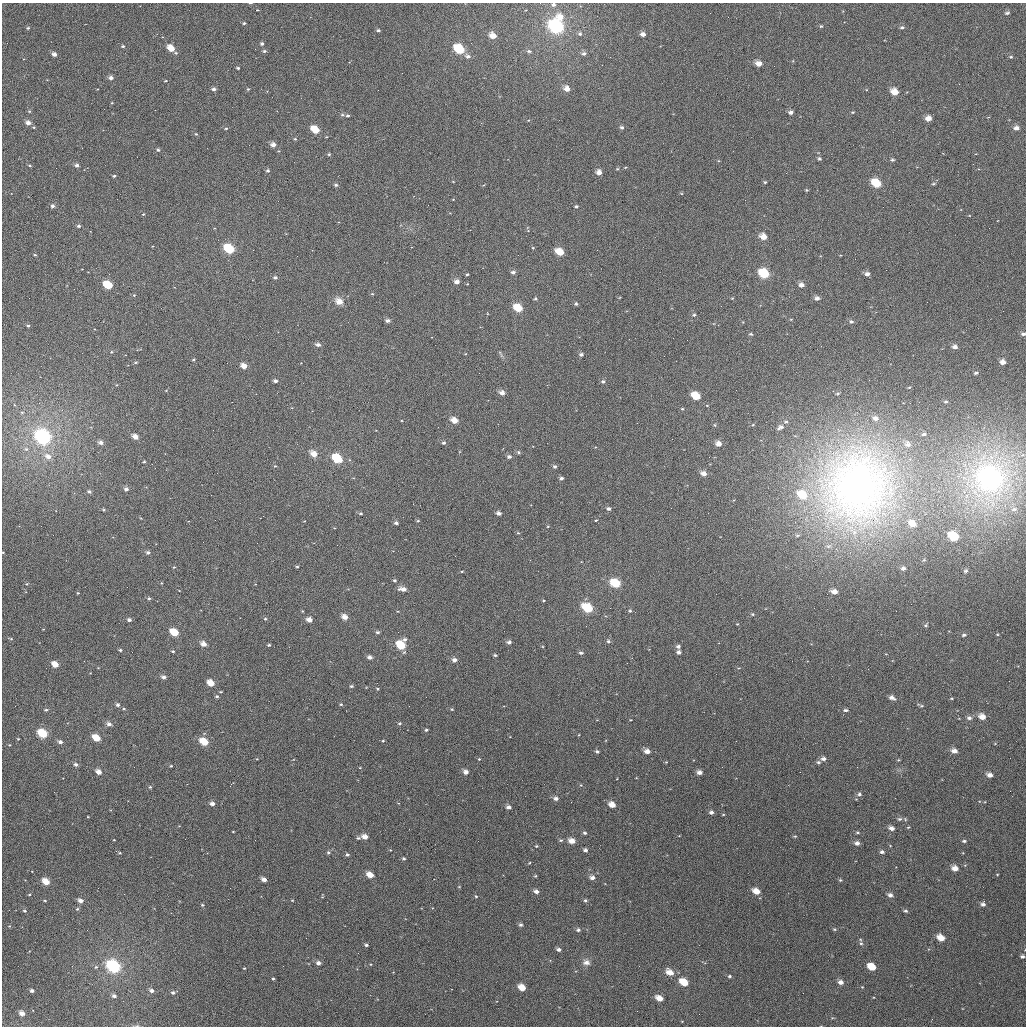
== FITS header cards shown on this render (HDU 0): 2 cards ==
NAXIS1  =                 1024
NAXIS2  =                 1024

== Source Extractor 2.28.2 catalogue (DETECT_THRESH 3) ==
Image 1024 x 1024 px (HDU 0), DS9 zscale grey, 1 PNG px = 1 image px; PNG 1028 x 1028 px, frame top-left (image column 1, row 1024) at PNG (2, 3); no overlay
Background 1650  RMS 47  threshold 142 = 3 sigma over >= 5 px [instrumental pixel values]
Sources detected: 333; all 333 listed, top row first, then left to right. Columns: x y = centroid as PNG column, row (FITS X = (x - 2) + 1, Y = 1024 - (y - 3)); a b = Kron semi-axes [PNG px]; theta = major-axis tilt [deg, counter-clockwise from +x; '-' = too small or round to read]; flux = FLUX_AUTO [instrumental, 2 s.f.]
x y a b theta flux
250 3 5 2 - 3.0e+03
553 5 6 5 - 8.5e+03
257 10 3 2 - 1.9e+03
1007 13 6 4 13 6.3e+03
560 17 9 7 -24 3.7e+04
244 23 4 4 - 4.4e+03
556 26 8 7 - 6.6e+05
821 26 4 4 - 4.0e+03
902 27 5 4 - 6.3e+03
28 28 4 3 - 4.7e+03
378 30 4 4 - 5.2e+03
580 34 6 5 - 6.1e+03
643 34 5 4 - 1.5e+04
493 36 6 5 - 3.5e+04
262 44 4 4 - 6.7e+03
123 46 4 3 - 5.0e+03
171 48 6 4 -40 5.2e+04
459 49 7 5 -36 1.8e+05
264 51 5 4 - 6.1e+03
529 51 5 4 - 6.1e+03
176 53 5 4 - 4.6e+03
54 54 4 4 - 1.5e+04
584 54 6 5 - 8.8e+03
468 56 7 5 -25 1.1e+04
1011 57 4 3 - 3.7e+03
759 64 5 4 - 2.5e+04
238 68 3 3 - 4.8e+03
111 78 5 4 - 1.3e+04
165 81 3 3 - 2.8e+03
214 89 4 4 - 8.6e+03
248 89 4 4 - 3.7e+03
567 89 6 5 - 2.4e+04
894 92 6 5 - 4.4e+04
112 103 3 3 - 2.4e+03
29 111 4 4 - 3.6e+03
791 112 5 4 - 9.7e+03
853 112 4 3 - 3.0e+03
342 115 6 4 -19 5.2e+03
348 116 4 3 - 5.1e+03
928 118 5 5 - 2.4e+04
28 123 5 5 - 1.7e+04
622 127 5 4 - 7.2e+03
226 128 4 4 - 3.9e+03
1016 128 6 5 - 1.5e+04
315 130 6 5 - 7.9e+04
196 134 4 4 - 3.6e+03
295 139 4 4 - 3.5e+03
273 145 5 4 - 1.9e+04
158 150 4 4 - 6.5e+03
329 154 4 4 - 4.0e+03
819 159 4 4 - 5.4e+03
892 160 5 4 - 5.1e+03
77 165 5 4 - 9.6e+03
30 166 4 3 - 3.9e+03
617 169 4 3 - 3.1e+03
268 171 5 4 - 6.2e+03
599 172 5 5 - 2.0e+04
114 176 3 2 - 5.2e+03
765 182 4 4 - 3.6e+03
876 183 7 5 -31 1.0e+05
933 184 6 4 2 4.3e+03
336 185 4 4 - 6.7e+03
806 190 4 3 - 3.6e+03
428 205 2 2 - 2.0e+03
52 206 5 4 - 8.7e+03
576 206 4 4 - 5.1e+03
143 214 4 3 - 3.0e+03
79 226 4 3 - 6.9e+03
763 237 6 5 - 3.3e+04
533 248 4 3 - 3.2e+03
229 249 7 5 -33 2.1e+05
560 252 6 5 - 6.1e+04
35 255 4 3 - 3.6e+03
513 272 5 4 - 9.4e+03
764 273 7 6 - 1.4e+05
467 274 3 3 - 3.4e+03
867 274 5 4 - 1.2e+04
275 277 5 4 - 7.2e+03
457 282 5 4 - 1.7e+04
108 285 6 5 - 1.4e+05
801 285 5 5 - 1.5e+04
372 294 5 3 - 2.9e+03
134 295 4 4 - 3.4e+03
732 298 3 3 - 2.6e+03
817 298 5 5 - 1.1e+04
535 299 5 4 - 4.2e+03
339 301 10 8 -30 2.5e+04
576 304 4 4 - 5.9e+03
518 308 6 5 - 7.9e+04
694 315 5 4 - 4.8e+03
791 319 5 3 - 2.3e+03
388 321 5 4 - 1.0e+04
851 322 6 5 - 7.7e+03
28 326 4 4 - 5.2e+03
751 334 5 4 - 4.3e+03
1023 334 5 4 - 8.5e+03
687 340 2 2 - 2.2e+03
318 345 5 4 - 1.2e+04
955 347 5 5 - 1.3e+04
111 352 4 4 - 3.3e+03
501 354 14 3 -62 6.4e+03
581 354 5 4 - 8.6e+03
194 360 4 3 - 3.5e+03
136 362 5 4 - 3.8e+03
1003 362 5 4 - 2.0e+04
244 366 5 4 - 2.9e+04
976 373 4 3 - 4.9e+03
275 381 4 3 - 8.8e+03
603 381 5 5 - 6.4e+03
117 385 4 4 - 3.0e+03
909 387 4 2 - 2.3e+03
502 393 6 5 - 1.8e+04
838 393 5 4 - 4.4e+03
696 396 6 5 - 9.1e+04
946 402 5 3 - 3.7e+03
682 409 4 4 - 3.0e+03
22 412 5 3 - 3.1e+03
875 418 7 6 - 1.4e+04
454 420 6 5 - 3.5e+04
786 422 7 6 - 8.5e+03
715 425 5 4 - 3.7e+03
753 425 4 3 - 3.1e+03
780 427 11 6 27 1.4e+04
924 434 5 4 - 6.4e+03
43 437 8 6 -35 8.8e+05
135 437 5 4 - 2.6e+04
101 443 5 5 - 1.4e+04
444 443 4 4 - 6.6e+03
718 444 6 5 - 2.2e+04
908 444 9 8 - 1.8e+04
26 449 5 5 - 5.6e+03
519 452 6 5 - 5.4e+03
314 454 6 5 - 3.6e+04
48 456 7 6 - 2.0e+04
509 457 5 4 - 9.0e+03
337 459 6 5 - 2.0e+05
144 462 4 4 - 3.9e+03
275 466 5 4 - 3.6e+03
555 466 5 5 - 7.0e+03
860 472 76 63 86 1.3e+06
703 473 6 5 - 2.0e+04
561 478 5 4 - 7.4e+03
990 478 15 14 - 2.4e+06
857 487 30 25 -12 3.5e+06
126 489 5 5 - 1.1e+04
89 492 6 5 - 7.6e+03
802 495 10 7 -31 9.7e+04
608 509 5 4 - 8.2e+03
1014 509 10 6 7 1.6e+04
104 510 4 4 - 4.1e+03
499 513 4 4 - 1.1e+04
361 514 4 4 - 4.3e+03
596 520 3 2 - 2.8e+03
418 521 5 4 - 3.7e+03
396 523 4 4 - 8.1e+03
912 524 8 6 -30 3.7e+04
548 526 4 3 - 2.5e+03
518 533 5 4 - 3.3e+03
953 536 7 5 -29 1.6e+05
828 546 8 6 15 1.1e+04
3 552 3 3 - 2.4e+03
148 552 5 4 - 8.9e+03
924 560 4 4 - 2.8e+03
297 566 5 3 - 3.5e+03
174 567 4 3 - 3.4e+03
903 568 4 4 - 9.3e+03
462 571 4 2 - 2.7e+03
965 571 5 4 - 5.2e+03
394 580 5 4 - 4.7e+03
161 583 4 2 - 2.5e+03
615 583 7 5 -28 1.0e+05
27 584 5 4 - 4.5e+03
403 589 8 4 -7 2.1e+04
834 592 6 4 -10 2.2e+04
78 593 3 3 - 2.9e+03
149 598 5 4 - 4.6e+03
543 600 4 3 - 3.0e+03
588 608 7 5 -30 1.5e+05
302 611 4 3 - 2.4e+03
630 611 5 4 - 4.7e+03
752 614 5 4 - 4.2e+03
345 617 5 4 - 2.3e+04
265 619 4 4 - 3.9e+03
129 620 4 4 - 9.3e+03
309 620 5 4 - 2.2e+04
737 624 3 3 - 2.2e+03
926 625 7 5 35 5.3e+03
377 632 5 4 - 6.1e+03
174 633 6 4 -34 1.1e+05
997 634 4 3 - 2.9e+03
964 635 5 4 - 6.3e+03
11 639 4 4 - 3.3e+03
405 639 6 5 - 7.6e+03
608 641 5 5 - 6.3e+03
509 642 5 4 - 9.5e+03
204 644 5 4 - 2.4e+04
269 645 3 3 - 4.5e+03
401 645 6 5 - 1.1e+05
678 646 5 5 - 8.7e+03
120 650 4 3 - 5.1e+03
173 651 3 3 - 4.0e+03
679 652 4 4 - 9.5e+03
581 653 6 4 -1 6.3e+03
495 655 4 3 - 5.0e+03
370 657 5 4 - 1.2e+04
454 660 5 5 - 1.4e+04
55 664 5 4 - 4.9e+04
164 677 5 4 - 1.1e+04
211 683 5 4 - 4.7e+04
351 686 5 3 - 5.1e+03
377 689 5 4 - 3.4e+03
221 692 3 2 - 2.8e+03
217 696 4 3 - 5.1e+03
892 698 7 4 -25 1.4e+04
952 698 4 3 - 2.7e+03
341 704 5 4 - 4.3e+03
118 705 5 4 - 8.3e+03
921 706 9 4 -25 5.3e+03
452 709 4 3 - 3.8e+03
46 710 5 4 - 5.0e+03
846 710 6 4 0 6.5e+03
982 717 6 5 - 3.1e+04
969 718 7 5 -12 9.3e+03
400 723 5 4 - 4.6e+03
109 724 5 4 - 1.4e+04
426 730 4 3 - 4.6e+03
43 734 6 5 - 1.5e+05
96 738 6 4 -30 7.3e+04
18 739 3 3 - 2.4e+03
383 741 4 3 - 3.2e+03
60 742 5 4 - 1.2e+04
204 742 6 5 - 9.0e+04
9 745 3 3 - 2.6e+03
597 751 4 4 - 5.6e+03
647 751 5 4 - 2.0e+04
954 751 6 4 -15 2.0e+04
257 759 3 2 - 1.9e+03
479 759 4 4 - 3.0e+03
823 759 6 5 - 1.1e+04
898 760 5 4 - 3.1e+03
666 762 3 3 - 2.5e+03
818 762 6 4 -13 5.9e+03
76 764 5 5 - 8.8e+03
171 766 3 3 - 3.5e+03
360 768 4 2 - 2.1e+03
99 772 5 4 - 2.4e+04
466 772 5 4 - 1.8e+04
699 772 5 4 - 1.5e+04
990 775 5 4 - 1.7e+04
581 785 5 4 - 3.2e+03
150 787 4 4 - 4.3e+03
1010 791 2 2 - 3.6e+03
859 794 5 5 - 7.4e+03
556 798 5 4 - 1.2e+04
212 804 5 4 - 1.4e+04
612 805 5 4 - 3.4e+04
508 807 4 4 - 1.3e+04
711 812 5 4 - 9.3e+03
723 814 4 3 - 2.6e+03
88 817 3 2 - 2.2e+03
899 819 7 5 13 7.3e+03
908 827 5 4 - 3.4e+03
891 828 6 5 - 1.4e+04
233 831 3 2 - 2.1e+03
857 832 6 4 -1 4.3e+03
585 833 4 3 - 6.1e+03
795 836 4 4 - 3.4e+03
365 837 5 4 - 2.6e+04
358 838 5 4 - 5.2e+03
114 840 3 2 - 2.1e+03
561 840 5 4 - 5.0e+03
572 841 6 4 -15 2.8e+04
964 841 5 3 - 5.9e+03
857 843 6 5 - 1.3e+04
536 846 4 3 - 3.3e+03
585 850 4 4 - 8.3e+03
328 852 5 4 - 4.7e+03
882 852 5 4 - 7.8e+03
120 853 3 3 - 3.3e+03
347 855 5 4 - 6.1e+03
404 859 4 4 - 4.9e+03
955 868 6 5 - 2.8e+04
997 874 3 2 - 2.0e+03
370 875 5 4 - 3.7e+04
535 876 4 3 - 3.6e+03
592 878 6 5 - 1.4e+04
264 879 5 4 - 1.8e+04
840 880 4 4 - 4.1e+03
46 882 5 4 - 5.7e+04
230 888 2 2 - 3.2e+03
536 891 6 4 -18 1.3e+04
756 891 6 5 - 3.6e+04
29 894 3 2 - 2.7e+03
890 895 5 5 - 1.3e+04
476 896 4 3 - 3.4e+03
292 900 3 3 - 2.5e+03
585 900 5 4 - 5.3e+03
45 901 4 3 - 2.9e+03
81 901 5 4 - 1.6e+04
983 904 5 5 - 1.0e+04
202 905 4 4 - 4.5e+03
77 909 4 4 - 4.7e+03
25 911 5 4 - 5.2e+03
905 911 5 4 - 5.4e+03
521 925 5 5 - 7.2e+03
9 926 4 4 - 3.2e+03
834 929 4 3 - 4.3e+03
578 930 5 4 - 6.9e+03
941 938 6 5 - 4.4e+04
861 943 5 5 - 5.6e+03
366 945 4 3 - 6.0e+03
559 949 4 4 - 9.6e+03
1022 956 5 4 - 7.4e+03
586 962 10 8 -11 1.6e+04
318 963 5 4 - 1.3e+04
113 966 7 6 - 6.2e+05
96 967 5 5 - 5.3e+03
872 967 6 5 - 7.6e+04
244 968 3 3 - 2.8e+03
670 972 8 6 -30 3.4e+04
730 976 4 3 - 4.9e+03
273 979 3 3 - 3.8e+03
684 982 6 5 - 8.9e+04
841 982 5 4 - 1.7e+04
522 987 6 4 -32 5.0e+04
862 987 3 3 - 2.2e+03
32 991 4 3 - 9.7e+03
151 991 5 4 - 1.1e+04
173 993 5 4 - 7.7e+03
114 996 5 4 - 1.0e+04
659 998 6 4 -27 3.6e+04
22 1013 5 4 - 2.2e+04
137 1026 6 4 19 3.2e+03
At the frame edge (FLAGS 8, measured only in part): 5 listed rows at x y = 250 3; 553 5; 1023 334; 3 552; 137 1026

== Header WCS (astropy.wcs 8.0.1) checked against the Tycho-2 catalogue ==
Header WCS as astropy/WCSLIB reads it (applying the file's SIP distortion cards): RA---TAN-SIP/DEC--TAN-SIP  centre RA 02:39:21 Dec -07:45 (39.84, -7.75 deg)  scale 8.66 arcsec/px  FOV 147.8' x 147.9'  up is +179 deg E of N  parity flipped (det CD > 0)
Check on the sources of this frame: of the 60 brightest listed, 58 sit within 13.0 arcsec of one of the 180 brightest Tycho-2 stars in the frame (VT <= 12.55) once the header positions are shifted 3.50 arcsec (3.15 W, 1.53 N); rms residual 4.38 arcsec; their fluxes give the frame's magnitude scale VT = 21.83 - 2.5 log10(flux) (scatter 0.24 mag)
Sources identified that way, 147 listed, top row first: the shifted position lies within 13.0 arcsec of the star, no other Tycho-2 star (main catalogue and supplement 1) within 26.0 arcsec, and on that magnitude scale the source's flux lands within +1.5 / -3 mag of the star's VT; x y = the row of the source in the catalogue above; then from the Tycho-2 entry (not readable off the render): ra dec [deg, ICRS J2000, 3 dp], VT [Tycho-2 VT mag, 2 dp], TYC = Tycho-2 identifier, HIP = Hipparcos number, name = IAU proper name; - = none
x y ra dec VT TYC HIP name
250 3 40.502 -8.971 11.84 5285-1007-1 - -
553 5 39.764 -8.981 12.28 5285-391-1 - -
1007 13 38.659 -8.982 12.09 5285-58-1 - -
556 26 39.753 -8.928 7.06 5285-455-1 12350 -
821 26 39.112 -8.942 12.80 5285-711-1 - -
902 27 38.914 -8.942 12.23 5285-343-1 - -
643 34 39.545 -8.914 11.23 5285-719-1 - -
493 36 39.909 -8.902 10.34 5285-622-1 - -
262 44 40.471 -8.872 11.68 5285-714-1 - -
171 48 40.692 -8.855 10.23 5285-248-1 - -
459 49 39.990 -8.868 8.69 5285-726-1 12428 -
759 64 39.261 -8.849 10.49 5285-816-1 - -
111 78 40.837 -8.782 11.28 5285-606-1 - -
214 89 40.587 -8.760 11.71 5285-835-1 - -
567 89 39.727 -8.779 10.75 5285-945-1 - -
894 92 38.929 -8.787 9.88 5285-236-1 - -
853 112 39.031 -8.736 12.79 5285-467-1 - -
348 116 40.259 -8.703 11.92 5285-699-1 - -
928 118 38.846 -8.724 10.54 5285-874-1 - -
28 123 41.036 -8.669 10.91 5286-680-1 - -
622 127 39.591 -8.689 11.26 5285-728-1 - -
1016 128 38.631 -8.705 11.58 5285-104-1 - -
315 130 40.337 -8.667 9.55 5285-809-1 - -
273 145 40.439 -8.629 10.80 5285-917-1 - -
819 159 39.110 -8.623 11.78 5285-435-1 - -
77 165 40.916 -8.569 11.50 5286-382-1 - -
268 171 40.451 -8.566 11.46 5285-817-1 - -
599 172 39.645 -8.579 11.14 5285-267-1 - -
114 176 40.824 -8.546 12.28 5285-758-1 - -
876 183 38.968 -8.566 9.07 5285-243-1 12092 -
933 184 38.831 -8.568 12.17 5285-187-1 - -
806 190 39.140 -8.547 11.71 5285-922-1 - -
52 206 40.972 -8.471 11.97 5286-528-1 - -
763 237 39.241 -8.432 10.12 5285-188-1 - -
229 249 40.539 -8.376 8.45 5285-592-1 - -
560 252 39.736 -8.385 9.67 5285-488-1 12344 -
764 273 39.237 -8.343 8.61 5285-841-1 12180 -
867 274 38.988 -8.348 11.42 5285-430-1 - -
457 282 39.985 -8.309 10.98 5285-588-1 - -
108 285 40.832 -8.282 9.23 5285-956-1 - -
801 285 39.147 -8.318 10.94 5285-953-1 - -
134 295 40.770 -8.260 12.02 5285-413-1 - -
817 298 39.108 -8.287 11.24 5285-163-1 - -
518 308 39.834 -8.249 9.24 5285-299-1 12378 -
28 326 41.025 -8.181 12.09 5286-508-1 - -
318 345 40.319 -8.151 11.29 5285-823-1 - -
955 347 38.772 -8.176 11.31 5285-152-1 - -
581 354 39.679 -8.140 11.89 5285-877-1 - -
1003 362 38.655 -8.142 11.10 5285-142-1 - -
244 366 40.497 -8.095 10.20 5285-206-1 - -
275 381 40.421 -8.062 11.74 5285-1001-1 - -
502 393 39.870 -8.044 11.04 5285-1029-1 - -
696 396 39.397 -8.045 9.80 5285-957-1 - -
454 420 39.984 -7.975 10.10 5285-492-1 - -
43 437 40.982 -7.912 6.68 5286-1059-1 12754 -
135 437 40.758 -7.918 10.41 5285-277-1 - -
101 443 40.841 -7.903 11.70 5285-237-1 - -
444 443 40.008 -7.921 12.02 5285-328-1 - -
718 444 39.341 -7.932 11.08 5285-978-1 - -
314 454 40.323 -7.887 10.29 5285-996-1 - -
48 456 40.968 -7.866 10.97 5286-655-1 - -
509 457 39.849 -7.891 11.51 5285-217-1 - -
337 459 40.265 -7.877 8.77 5285-191-1 12515 -
703 473 39.376 -7.860 10.68 5285-309-1 - -
990 478 38.678 -7.859 5.89 5285-952-1 12002 -
857 487 39.000 -7.832 5.72 5285-251-1 12107 -
126 489 40.777 -7.793 11.53 5285-763-1 - -
802 495 39.134 -7.812 9.69 5285-339-1 - -
608 509 39.606 -7.770 11.82 5285-685-1 - -
912 524 38.866 -7.748 10.29 5285-858-1 - -
953 536 38.765 -7.719 9.11 5285-148-1 12021 -
148 552 40.721 -7.642 11.53 5285-181-1 - -
903 568 38.887 -7.641 11.55 5285-240-1 - -
394 580 40.121 -7.587 12.59 5285-486-1 - -
615 583 39.584 -7.591 8.93 5285-970-1 12292 -
403 589 40.099 -7.567 11.08 5285-839-1 - -
834 592 39.053 -7.582 11.34 5285-379-1 - -
588 608 39.650 -7.530 8.65 5285-327-1 12316 -
345 617 40.239 -7.496 10.63 4705-101-1 - -
129 620 40.762 -7.478 12.40 4705-139-1 - -
309 620 40.326 -7.488 11.00 4705-299-1 - -
737 624 39.288 -7.500 12.16 4704-222-1 - -
174 633 40.651 -7.450 9.44 4705-175-1 - -
964 635 38.737 -7.484 11.74 4704-73-1 - -
608 641 39.600 -7.451 12.02 4704-198-1 - -
509 642 39.840 -7.445 11.78 4704-258-1 - -
204 644 40.580 -7.424 10.87 4705-7-1 - -
401 645 40.102 -7.431 9.09 4705-2-1 - -
581 653 39.665 -7.422 11.94 4704-227-1 - -
495 655 39.873 -7.413 12.60 4704-217-1 - -
370 657 40.178 -7.401 11.39 4705-20-1 - -
454 660 39.972 -7.399 11.29 4704-280-1 - -
55 664 40.939 -7.366 10.35 4705-366-1 - -
164 677 40.676 -7.343 11.81 4705-79-1 - -
211 683 40.560 -7.330 10.29 4705-292-1 - -
351 686 40.220 -7.331 12.39 4705-250-1 - -
892 698 38.910 -7.330 11.67 4704-204-1 - -
118 705 40.786 -7.274 11.88 4705-44-1 - -
846 710 39.020 -7.297 12.45 4704-252-1 - -
982 717 38.688 -7.287 10.79 4704-114-1 - -
43 734 40.966 -7.199 8.67 4705-308-1 12746 -
96 738 40.835 -7.192 9.82 4705-253-1 - -
60 742 40.923 -7.181 11.47 4705-320-1 - -
204 742 40.574 -7.188 9.40 4705-317-1 12627 -
647 751 39.499 -7.189 11.11 4704-149-1 - -
954 751 38.755 -7.204 11.16 4704-119-1 - -
99 772 40.828 -7.110 10.48 4705-191-1 - -
466 772 39.939 -7.129 11.15 4704-184-1 - -
699 772 39.372 -7.140 11.71 4704-271-1 - -
990 775 38.668 -7.147 11.28 4704-134-1 - -
859 794 38.984 -7.096 12.35 4704-309-1 - -
212 804 40.551 -7.040 11.20 4705-180-1 - -
612 805 39.582 -7.058 10.78 4704-234-1 - -
508 807 39.833 -7.047 11.84 4704-178-1 - -
899 819 38.885 -7.038 12.12 4704-169-1 - -
891 828 38.903 -7.015 11.67 4704-297-1 - -
585 833 39.647 -6.989 12.21 4704-233-1 - -
365 837 40.180 -6.969 10.89 4705-334-1 - -
572 841 39.678 -6.969 10.74 4704-223-1 - -
857 843 38.987 -6.977 11.98 4704-239-1 - -
882 852 38.927 -6.958 12.15 4704-876-1 - -
347 855 40.222 -6.925 12.55 4705-85-1 - -
955 868 38.748 -6.921 10.78 4704-49-1 - -
370 875 40.165 -6.876 10.44 4705-106-1 - -
592 878 39.626 -6.882 11.77 4704-264-1 - -
264 879 40.420 -6.860 11.13 4705-427-1 - -
46 882 40.948 -6.843 9.81 4705-240-1 - -
536 891 39.762 -6.846 12.13 4704-235-1 - -
756 891 39.227 -6.856 10.58 4704-240-1 - -
890 895 38.904 -6.854 11.80 4704-1007-1 - -
81 901 40.865 -6.800 11.04 4705-6-1 - -
983 904 38.679 -6.836 11.59 4704-17-1 - -
25 911 41.000 -6.773 12.18 4705-261-1 - -
521 925 39.798 -6.765 12.67 4704-256-1 - -
941 938 38.779 -6.753 10.31 4704-849-1 - -
559 949 39.705 -6.707 12.06 4704-253-1 - -
318 963 40.286 -6.663 11.43 4705-257-1 - -
113 966 40.781 -6.642 7.37 4705-94-1 12699 -
872 967 38.945 -6.680 10.58 4704-936-1 - -
670 972 39.433 -6.657 10.83 4704-273-1 - -
684 982 39.399 -6.634 9.84 4704-282-1 - -
841 982 39.020 -6.642 11.23 4704-836-1 - -
522 987 39.791 -6.614 10.39 4704-278-1 - -
32 991 40.977 -6.581 12.07 4705-782-1 - -
114 996 40.779 -6.573 12.16 4705-776-1 - -
659 998 39.458 -6.595 10.82 4704-735-1 - -
22 1013 41.000 -6.525 10.82 4705-718-1 - -